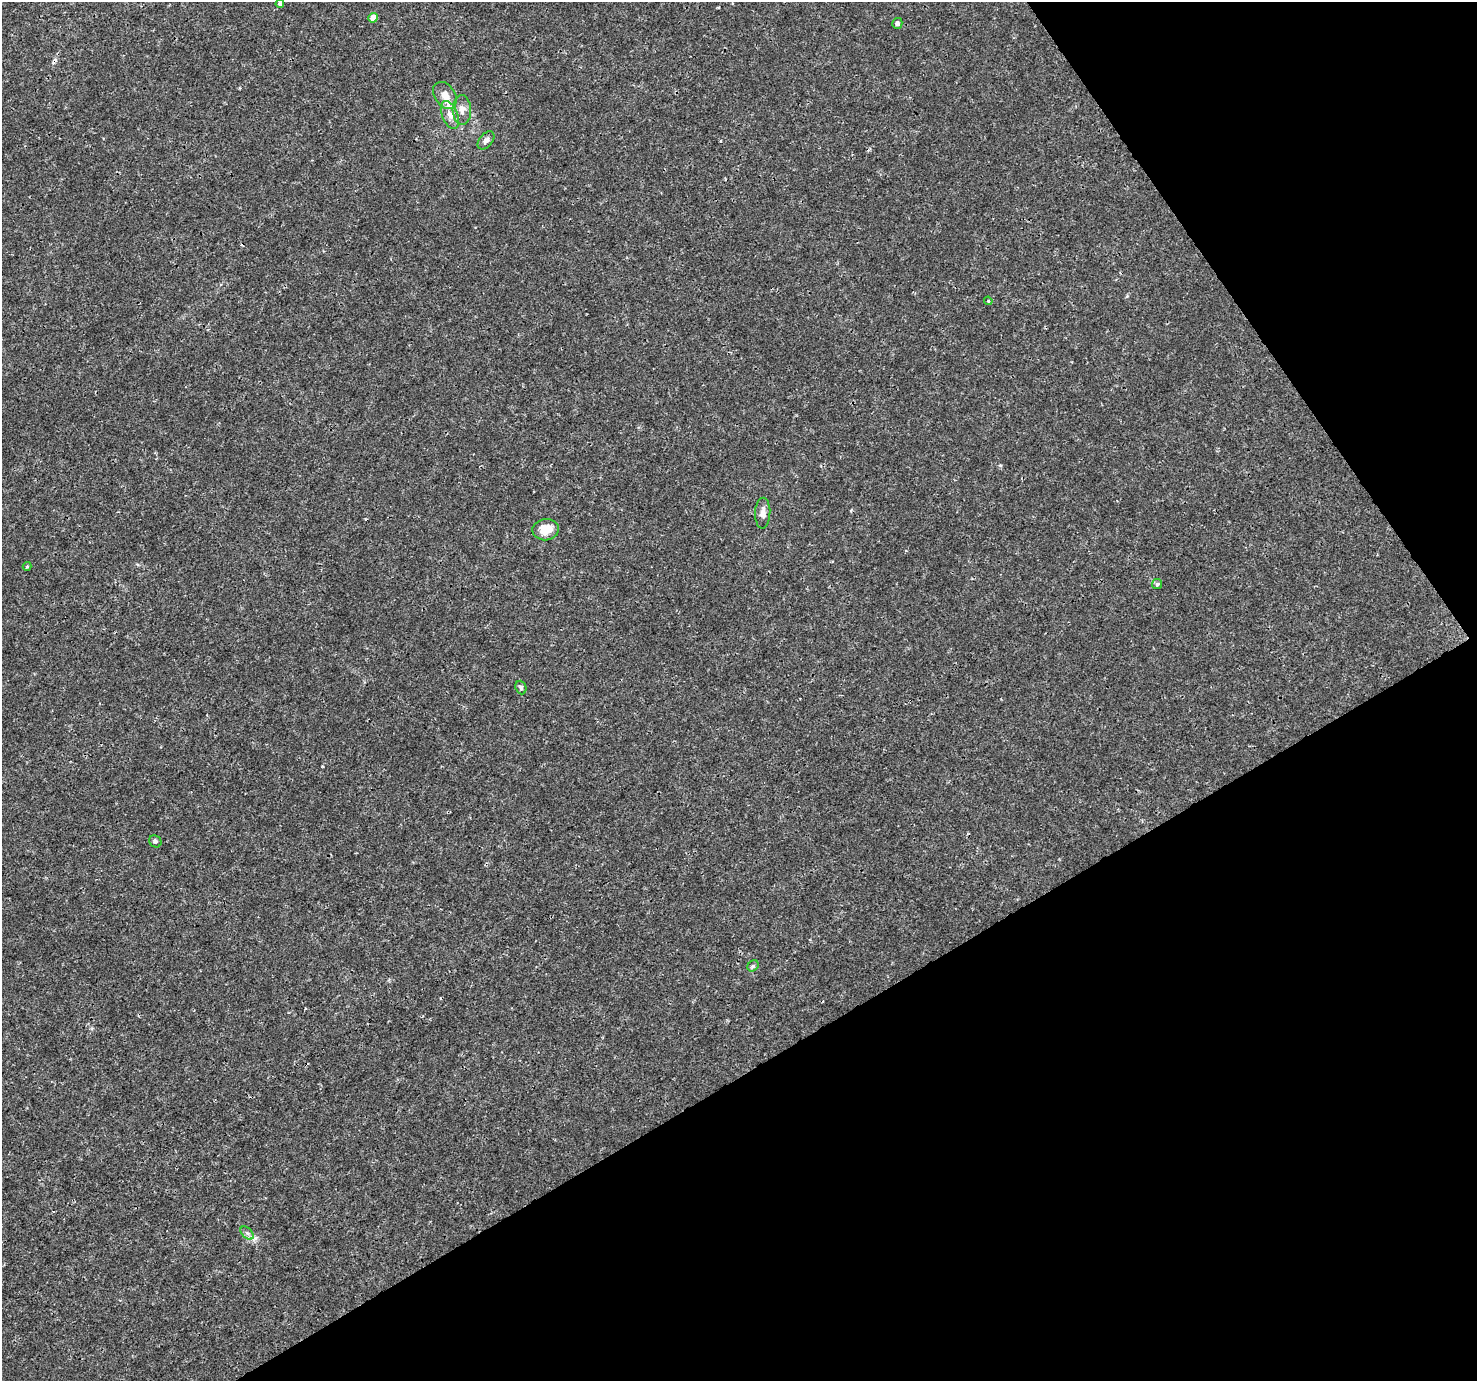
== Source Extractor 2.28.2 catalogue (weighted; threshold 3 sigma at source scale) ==
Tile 12 of 4 x 4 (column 4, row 3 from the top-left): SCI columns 4430-5904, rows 1562-2940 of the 5904 x 5819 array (HDU 1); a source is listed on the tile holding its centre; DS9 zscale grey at full resolution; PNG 1479 x 1383 px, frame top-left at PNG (2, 2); each listed source drawn as its Kron ellipse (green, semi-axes under 4 px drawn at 4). Shown black and unused: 30% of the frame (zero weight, under 3 of 4 exposures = <1% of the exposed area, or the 3 px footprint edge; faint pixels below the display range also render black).
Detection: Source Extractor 2.28.2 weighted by HDU 2 'WHT'; one run over the whole footprint, this tile lists its part. Background 0.00288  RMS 0.0011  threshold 0.00492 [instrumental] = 3 sigma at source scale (4.5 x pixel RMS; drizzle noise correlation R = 1.50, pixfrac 1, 0.0396/0.0396 arcsec/px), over >= 5 px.
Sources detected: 18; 2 cosmic-ray / hot-pixel residue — neither listed nor drawn; the other 16 listed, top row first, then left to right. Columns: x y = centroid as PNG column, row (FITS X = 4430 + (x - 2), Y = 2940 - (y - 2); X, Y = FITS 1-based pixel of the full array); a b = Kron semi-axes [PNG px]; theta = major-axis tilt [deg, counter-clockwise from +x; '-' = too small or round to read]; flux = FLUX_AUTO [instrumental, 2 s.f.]
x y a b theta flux
280 4 4 4 - 0.26
373 18 5 4 - 1.1
897 23 5 5 - 0.29
445 95 15 10 -57 1.3
462 110 14 9 -88 0.81
450 115 15 8 -68 0.94
486 140 10 6 50 0.42
988 301 4 4 - 0.14
763 513 15 7 88 0.66
546 530 13 10 7 1.7
27 566 4 4 - 0.13
1157 584 5 5 - 0.18
521 687 7 5 -69 0.2
155 841 6 5 - 0.24
753 966 6 5 - 0.2
247 1233 8 5 -44 0.3